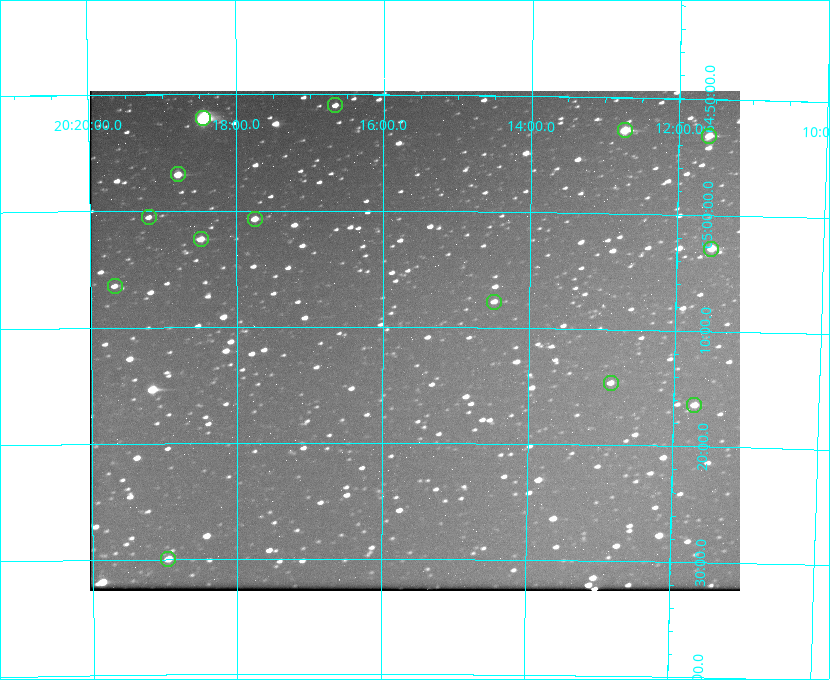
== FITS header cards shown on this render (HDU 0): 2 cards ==
NAXIS1  =                  650 / Width of table row in bytes
NAXIS2  =                  500 / Number of rows in table

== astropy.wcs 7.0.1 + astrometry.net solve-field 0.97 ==
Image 650 x 500 px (HDU 0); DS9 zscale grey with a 90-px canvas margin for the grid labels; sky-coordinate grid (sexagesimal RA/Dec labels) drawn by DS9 from the SOLVED WCS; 14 Tycho-2 reference stars matched to detected sources circled (green)
Header WCS: none
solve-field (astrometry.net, Tycho-2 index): SOLVED blind (the file carries no WCS)
Solved WCS: RA---TAN-SIP/DEC--TAN-SIP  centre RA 20:15:34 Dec +65:11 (303.89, +65.19 deg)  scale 5.18 arcsec/px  FOV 56.1' x 43.1'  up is +180 deg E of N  parity flipped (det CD > 0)
(file carries no celestial WCS; the grid is the blind solution)
Tycho-2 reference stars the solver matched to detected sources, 14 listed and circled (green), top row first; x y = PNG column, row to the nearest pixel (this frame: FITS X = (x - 90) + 1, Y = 500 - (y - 91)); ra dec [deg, ICRS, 3 dp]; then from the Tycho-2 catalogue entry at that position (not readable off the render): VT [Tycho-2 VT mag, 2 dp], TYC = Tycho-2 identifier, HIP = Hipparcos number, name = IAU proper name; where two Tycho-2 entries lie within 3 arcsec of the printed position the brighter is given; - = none
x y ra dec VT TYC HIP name
335 105 304.164 +64.849 10.65 4240-315-1 - -
203 118 304.612 +64.868 7.89 4241-1703-1 100101 -
625 130 303.184 +64.880 9.02 4240-488-1 - -
709 136 302.897 +64.886 9.40 4240-717-1 - -
178 174 304.698 +64.948 10.27 4241-1684-1 - -
149 217 304.798 +65.009 11.15 4241-1628-1 - -
255 219 304.437 +65.012 10.41 4241-1775-1 - -
201 239 304.620 +65.041 10.25 4241-1573-1 - -
711 249 302.882 +65.048 10.25 4240-98-1 - -
115 286 304.916 +65.107 11.17 4241-1518-1 - -
494 302 303.620 +65.129 11.18 4240-34-1 - -
611 383 303.217 +65.244 11.17 4240-236-1 - -
694 405 302.928 +65.273 10.74 4240-760-1 - -
168 559 304.739 +65.499 10.16 4241-1715-1 - -